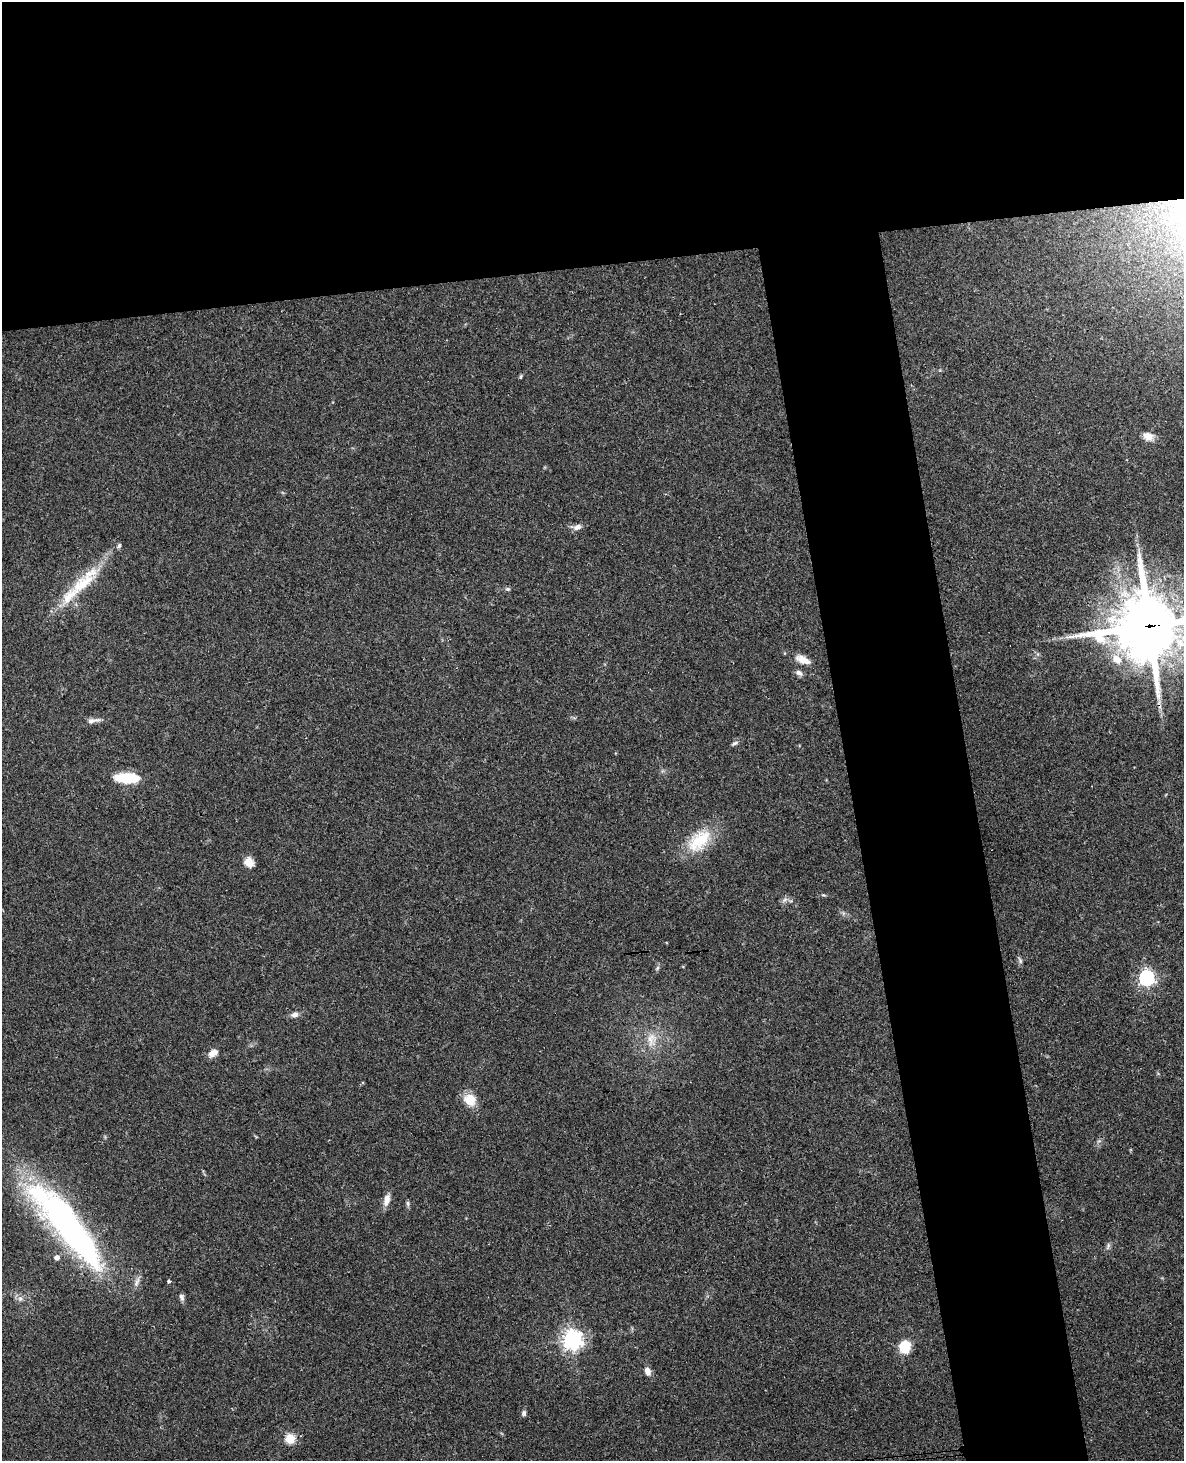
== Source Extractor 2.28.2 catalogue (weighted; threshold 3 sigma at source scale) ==
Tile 2 of 4 x 3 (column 2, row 1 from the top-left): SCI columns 1241-2422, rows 3172-4630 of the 4843 x 4777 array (HDU 1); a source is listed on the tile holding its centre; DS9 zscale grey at full resolution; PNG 1186 x 1463 px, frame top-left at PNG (2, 2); no overlay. Shown black and unused: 27% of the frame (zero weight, under 3 of 4 exposures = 6% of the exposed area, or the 3 px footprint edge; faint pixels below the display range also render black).
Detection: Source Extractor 2.28.2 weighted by HDU 2 'WHT'; one run over the whole footprint, this tile lists its part. Background 0.0648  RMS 0.0049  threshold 0.0219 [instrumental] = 3 sigma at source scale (4.5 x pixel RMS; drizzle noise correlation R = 1.50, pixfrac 1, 0.05/0.05 arcsec/px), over >= 5 px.
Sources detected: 38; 1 cosmic-ray / hot-pixel residue — not listed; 1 inside a brighter listed object's ellipse — not listed separately; the other 36 listed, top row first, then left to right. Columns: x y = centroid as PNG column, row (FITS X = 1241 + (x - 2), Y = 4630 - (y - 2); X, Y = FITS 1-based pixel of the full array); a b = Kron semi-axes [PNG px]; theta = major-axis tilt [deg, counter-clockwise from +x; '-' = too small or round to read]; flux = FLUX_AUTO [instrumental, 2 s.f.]
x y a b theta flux
521 377 7 3 81 0.59
1148 436 13 10 -23 3.9
577 527 12 7 21 2.4
119 546 6 5 - 0.94
82 584 46 17 41 22
507 589 6 5 - 0.86
1149 626 24 21 11 3300
1117 659 11 9 -41 6.4
803 660 20 9 -22 5.1
799 673 9 6 -28 2
91 721 13 8 14 2.4
735 743 9 5 24 1.2
128 778 27 10 -3 17
699 841 37 20 43 20
249 862 11 9 -44 4.8
784 900 10 5 36 1.4
1020 960 10 4 -65 1.1
657 968 6 4 71 0.85
1147 978 6 6 - 140
295 1015 9 6 12 1.9
651 1039 22 13 76 8.1
213 1053 11 7 32 3.8
470 1100 15 12 -28 8.6
387 1200 17 8 74 3.6
408 1203 7 5 -88 1
67 1225 119 28 -51 160
1108 1246 10 4 73 1.2
57 1258 5 5 - 2.2
169 1281 3 3 - 2.6
182 1297 10 6 -69 1.4
20 1299 6 6 - 1.4
572 1339 7 7 - 290
905 1347 10 9 - 14
647 1371 11 8 -68 2.5
524 1413 7 5 80 1.3
290 1439 5 5 - 29
Overlapping masked pixels (flux is a lower limit): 1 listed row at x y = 1149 626
Isophote crosses this tile's border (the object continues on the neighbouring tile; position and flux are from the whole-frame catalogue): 2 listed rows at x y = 1149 626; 67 1225